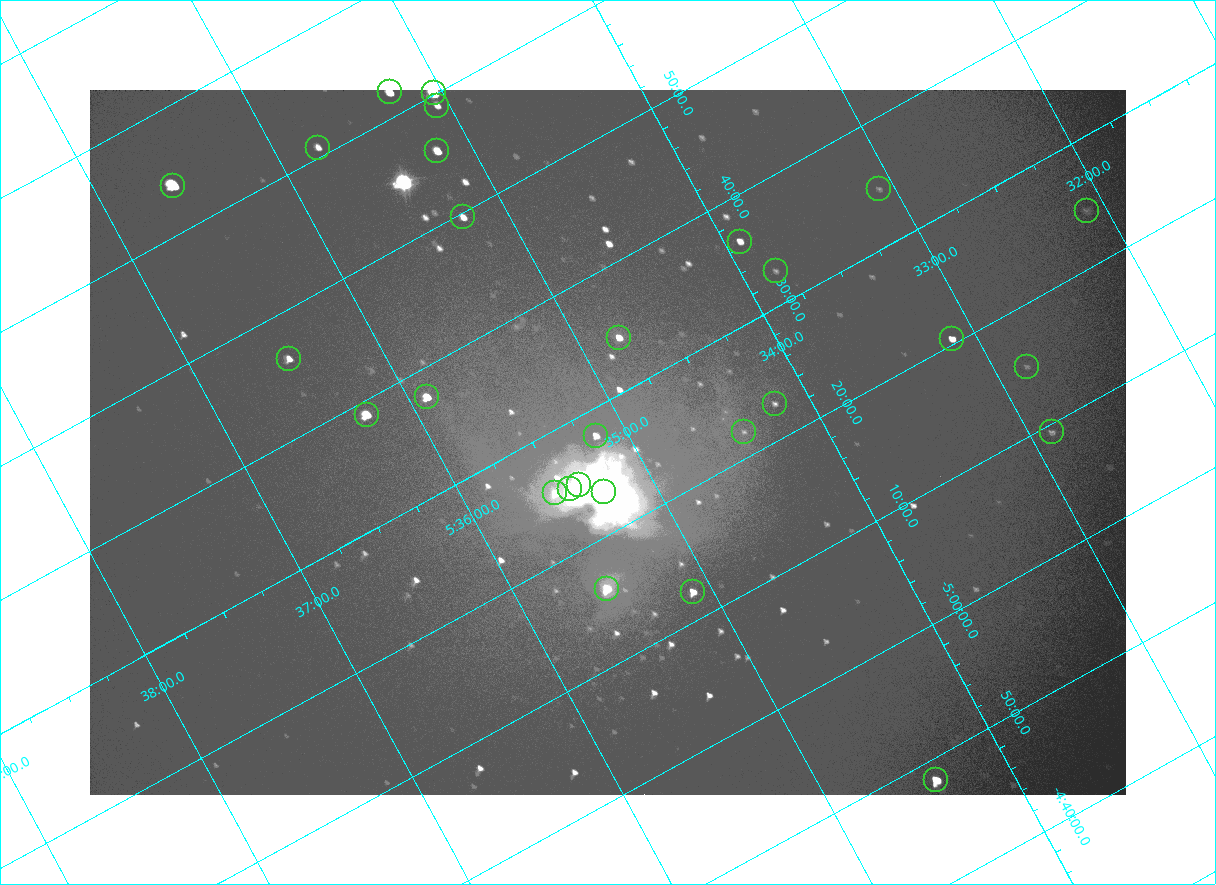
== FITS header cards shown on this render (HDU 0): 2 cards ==
NAXIS1  =                 2072
NAXIS2  =                 1410

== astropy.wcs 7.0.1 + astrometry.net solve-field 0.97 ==
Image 2072 x 1410 px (HDU 0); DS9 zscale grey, zoomed out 1/2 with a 90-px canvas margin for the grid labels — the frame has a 2x2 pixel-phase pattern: the four 2x2 pixel phases sit at different levels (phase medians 96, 100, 100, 169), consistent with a one-shot-colour (mosaic) sensor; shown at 1/2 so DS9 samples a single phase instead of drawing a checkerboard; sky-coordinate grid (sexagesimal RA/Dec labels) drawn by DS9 from the SOLVED WCS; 28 Tycho-2 reference stars matched to detected sources circled (green)
Header WCS: none
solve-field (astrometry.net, Tycho-2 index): SOLVED blind (the file carries no WCS)
Solved WCS: RA---TAN-SIP/DEC--TAN-SIP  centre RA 05:35:07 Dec -05:27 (83.78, -5.45 deg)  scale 2.55 arcsec/px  FOV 88.1' x 59.8'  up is -152 deg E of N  parity flipped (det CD > 0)
(file carries no celestial WCS; the grid is the blind solution)
Tycho-2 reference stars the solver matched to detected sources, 28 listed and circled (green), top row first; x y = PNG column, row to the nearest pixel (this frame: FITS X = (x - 90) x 2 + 1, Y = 1410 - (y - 90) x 2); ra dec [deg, ICRS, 3 dp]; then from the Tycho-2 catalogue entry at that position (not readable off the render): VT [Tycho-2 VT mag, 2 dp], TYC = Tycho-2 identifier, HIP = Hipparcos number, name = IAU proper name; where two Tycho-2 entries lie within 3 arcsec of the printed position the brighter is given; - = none
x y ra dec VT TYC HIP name
390 92 83.816 -6.033 7.12 4778-1358-1 - -
434 92 83.761 -6.002 4.70 4778-1403-1 26199 -
437 106 83.765 -5.984 8.95 4778-1377-1 - -
318 148 83.942 -6.013 8.95 4778-1351-1 - -
437 151 83.796 -5.927 7.42 4778-1370-1 - -
173 186 84.149 -6.065 5.71 4778-1379-1 26345 -
879 189 83.271 -5.577 10.70 4774-816-1 - -
1086 210 83.027 -5.407 10.64 4774-422-1 - -
463 217 83.808 -5.827 8.43 4778-1364-1 - -
740 242 83.480 -5.607 8.83 4774-850-1 - -
776 271 83.455 -5.546 10.93 4774-913-1 - -
619 338 83.696 -5.571 8.07 4774-809-1 - -
952 338 83.281 -5.341 8.59 4774-473-1 26021 -
288 359 84.122 -5.770 8.64 4778-1069-1 - -
1026 366 83.207 -5.255 10.70 4774-524-1 - -
427 397 83.975 -5.628 7.32 4778-1369-1 - -
774 404 83.546 -5.382 10.28 4774-846-1 - -
366 414 84.063 -5.648 6.51 4778-1378-1 26314 -
744 432 83.604 -5.368 10.89 4774-818-2 - -
1052 432 83.221 -5.156 10.21 4774-573-1 - -
596 436 83.791 -5.465 8.45 4774-849-1 - -
578 484 83.845 -5.416 5.03 4774-933-1 26235 -
570 488 83.860 -5.417 6.19 4774-934-1 - -
604 492 83.819 -5.390 5.06 4774-931-1 26221 -
555 493 83.881 -5.421 8.46 4774-935-1 - -
607 588 83.881 -5.267 6.87 4774-906-1 26258 -
693 592 83.776 -5.204 7.81 4774-915-1 - -
936 780 83.600 -4.804 6.81 4774-926-1 26137 -